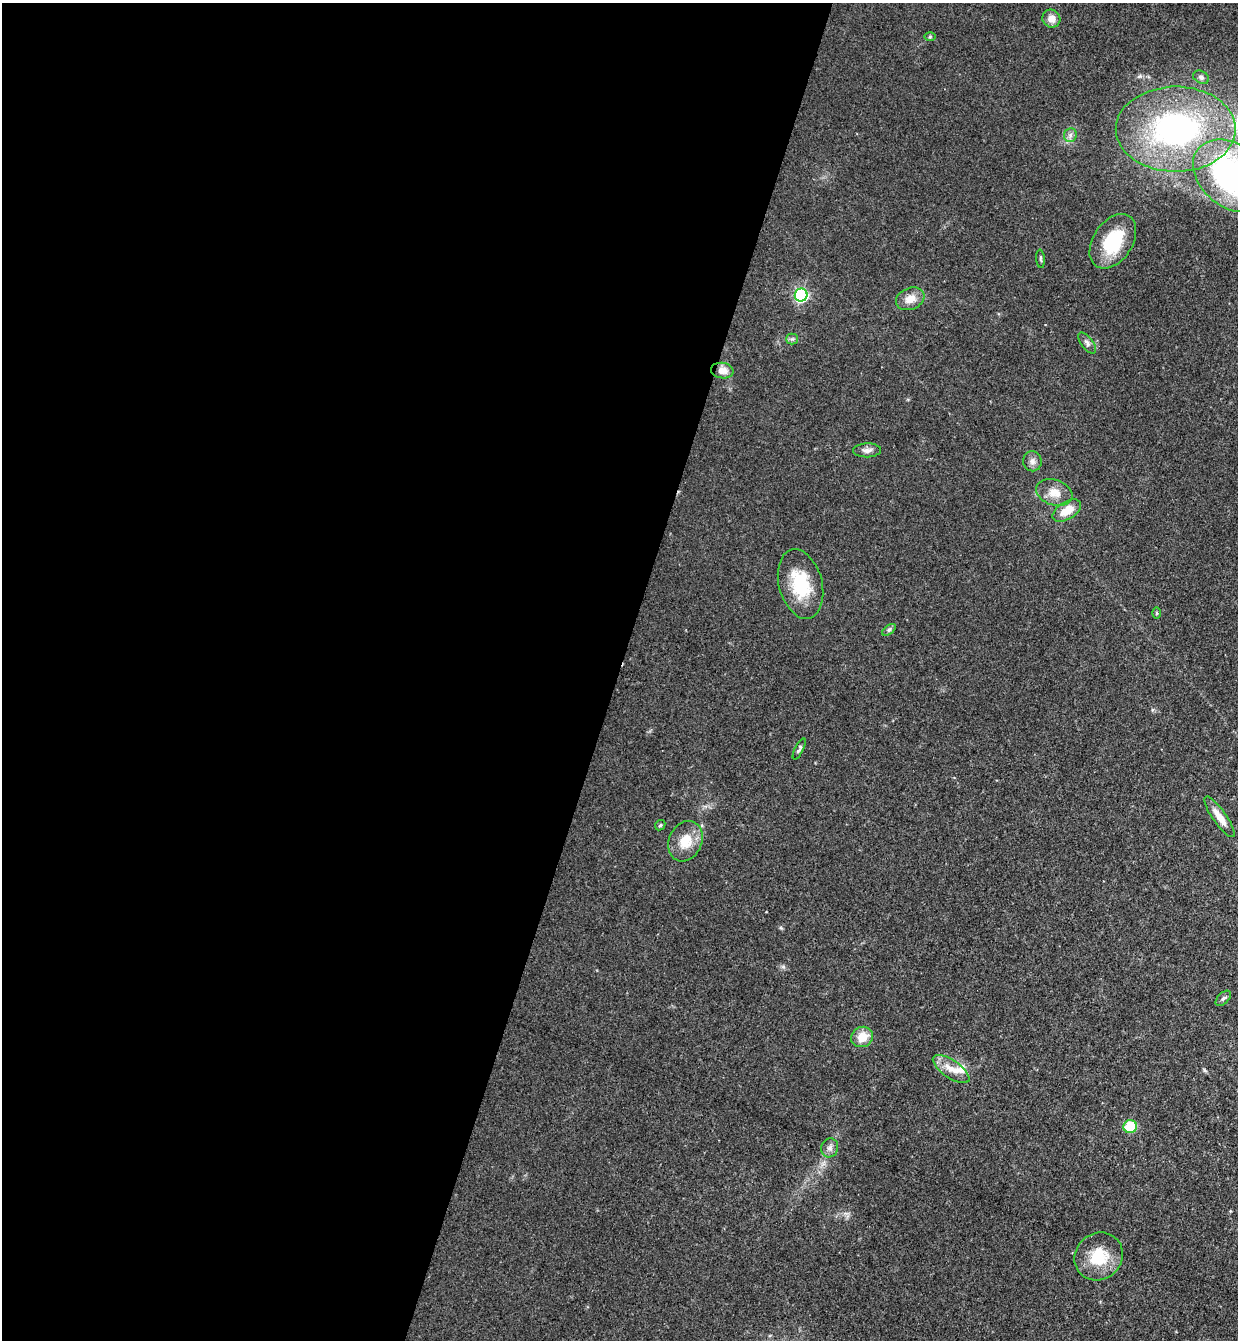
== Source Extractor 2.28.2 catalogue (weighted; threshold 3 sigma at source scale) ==
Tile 5 of 4 x 4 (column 1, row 2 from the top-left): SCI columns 189-1424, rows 2699-4036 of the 5447 x 5397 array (HDU 1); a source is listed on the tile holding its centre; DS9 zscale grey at full resolution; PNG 1240 x 1342 px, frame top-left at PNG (2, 3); each listed source drawn as its Kron ellipse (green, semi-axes under 4 px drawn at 4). Shown black and unused: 50% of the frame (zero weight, under 3 of 4 exposures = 5% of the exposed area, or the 3 px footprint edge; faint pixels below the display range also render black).
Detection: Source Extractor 2.28.2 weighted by HDU 2 'WHT'; one run over the whole footprint, this tile lists its part. Background 0.101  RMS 0.0071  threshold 0.0321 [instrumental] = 3 sigma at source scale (4.5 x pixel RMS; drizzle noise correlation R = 1.50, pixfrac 1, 0.05/0.05 arcsec/px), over >= 5 px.
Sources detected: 32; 2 inside a brighter listed object's ellipse — not listed separately; the other 30 listed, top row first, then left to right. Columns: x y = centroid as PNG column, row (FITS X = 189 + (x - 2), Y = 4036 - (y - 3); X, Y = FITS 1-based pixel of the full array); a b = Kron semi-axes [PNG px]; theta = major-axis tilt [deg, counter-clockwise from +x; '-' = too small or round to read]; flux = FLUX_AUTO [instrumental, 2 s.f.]
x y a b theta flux
1051 19 9 8 - 5.9
930 37 6 4 1 0.9
1201 77 8 6 -29 2
1176 129 60 42 0 190
1070 135 7 6 - 2.4
1232 176 43 31 -39 200
1113 241 30 19 56 34
1041 259 9 3 -85 1.1
801 295 6 6 - 120
910 299 15 11 23 8.3
792 339 5 5 - 1.5
1087 343 12 6 -53 2.5
722 371 11 8 -8 6.4
867 450 14 7 1 3.8
1032 461 10 9 - 3.3
1054 493 18 12 -18 10
1067 511 16 8 32 12
801 584 35 21 -76 34
1157 613 6 4 -90 0.84
889 630 8 4 37 1.4
799 749 11 4 63 1.6
1219 817 24 7 -55 9.6
660 825 6 4 43 0.99
685 841 21 16 65 16
1223 998 9 5 45 1.9
862 1037 11 10 - 12
951 1069 21 9 -34 9.2
1130 1127 7 6 - 27
830 1148 9 8 - 3.2
1099 1256 25 23 42 26
Isophote crosses this tile's border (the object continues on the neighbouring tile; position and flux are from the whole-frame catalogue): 1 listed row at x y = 1232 176